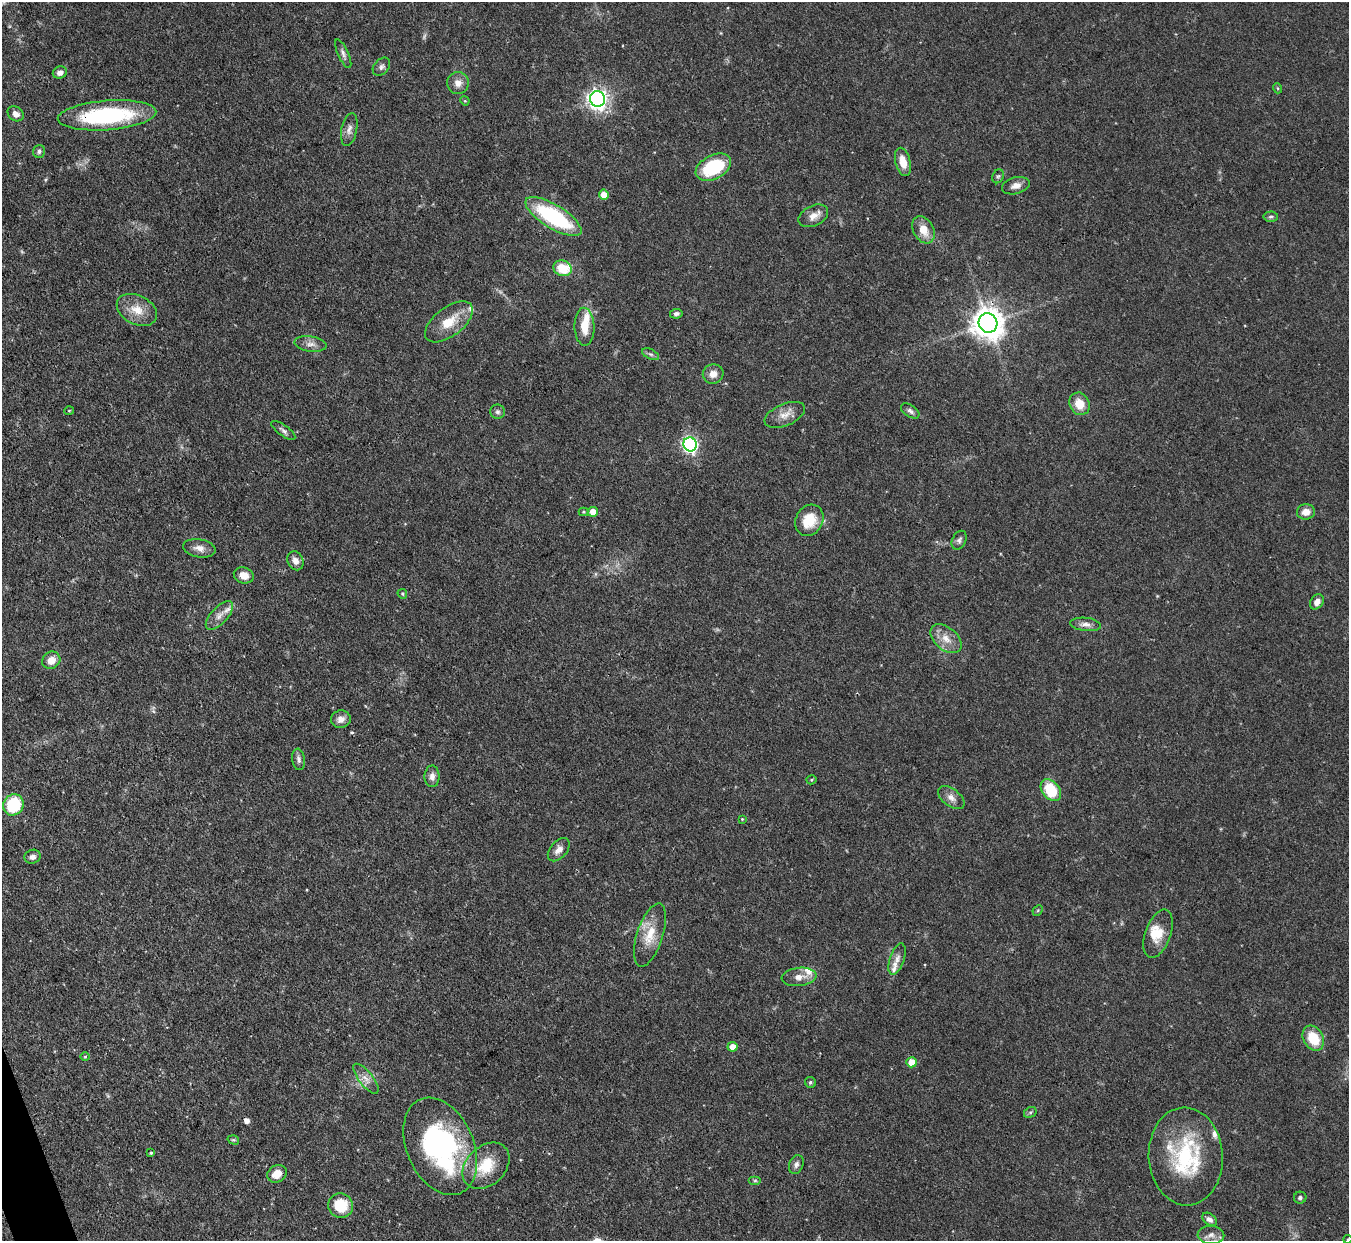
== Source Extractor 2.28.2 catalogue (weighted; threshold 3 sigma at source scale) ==
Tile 7 of 4 x 4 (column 3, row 2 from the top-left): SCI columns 2697-4043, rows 2624-3862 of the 5393 x 5373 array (HDU 1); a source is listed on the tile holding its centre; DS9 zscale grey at full resolution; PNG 1351 x 1243 px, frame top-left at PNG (2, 2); each listed source drawn as its Kron ellipse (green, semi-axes under 4 px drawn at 4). Shown black and unused: <1% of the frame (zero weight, under 3 of 4 exposures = <1% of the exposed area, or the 3 px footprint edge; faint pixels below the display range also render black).
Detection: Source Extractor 2.28.2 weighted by HDU 2 'WHT'; one run over the whole footprint, this tile lists its part. Background 0.0909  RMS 0.0046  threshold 0.0206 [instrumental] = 3 sigma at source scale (4.5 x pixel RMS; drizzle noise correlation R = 1.50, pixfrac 1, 0.05/0.05 arcsec/px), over >= 5 px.
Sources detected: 96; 2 too faint to see at this stretch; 1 cosmic-ray / hot-pixel residue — neither listed nor drawn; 8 inside a brighter listed object's ellipse — not listed separately; the other 85 listed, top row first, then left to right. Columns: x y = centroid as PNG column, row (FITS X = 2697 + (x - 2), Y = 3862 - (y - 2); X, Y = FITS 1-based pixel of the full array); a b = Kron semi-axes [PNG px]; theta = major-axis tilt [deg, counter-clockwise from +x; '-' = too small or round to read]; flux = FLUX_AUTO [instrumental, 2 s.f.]
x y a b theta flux
343 54 16 5 -66 1.9
381 67 10 7 48 1.6
60 73 7 6 - 2.5
458 83 11 11 - 3.6
1277 88 5 3 - 0.46
598 99 8 7 - 250
465 101 5 4 - 0.42
16 114 9 7 -36 2.7
107 115 49 14 4 56
349 129 16 8 78 2.6
39 151 6 6 - 1.2
903 162 14 7 -76 6.3
713 167 19 12 27 30
998 176 7 5 66 0.85
1016 186 14 8 15 3.2
604 195 5 5 - 5.8
813 216 16 10 26 3.9
553 217 32 11 -31 50
1271 217 7 5 3 0.96
923 230 14 10 -60 7.2
562 268 9 7 -18 13
137 310 21 14 -27 8
676 314 6 5 - 1.3
449 322 28 14 37 11
988 323 10 9 - 800
584 327 19 10 -88 8.1
310 344 16 7 -8 3
650 354 9 5 -26 1.1
713 374 10 9 - 4
1079 404 12 9 -62 7.6
69 411 5 4 - 0.53
910 411 10 5 -34 1.6
498 412 7 7 - 1.2
785 415 21 11 23 5.1
283 430 14 5 -36 1.6
690 444 7 6 - 130
584 512 5 4 - 0.57
593 512 5 5 - 5.6
1306 512 9 7 8 4.1
809 520 16 13 61 11
959 540 10 6 64 1.4
199 548 16 9 -10 3.5
295 561 10 7 -65 3.2
244 575 10 8 -16 4.5
402 594 5 4 - 0.6
1317 602 8 6 53 3
219 615 18 8 47 3.8
1086 624 15 6 -6 2.7
946 639 18 11 -41 5.8
51 660 9 8 - 4.7
341 719 10 8 14 3.2
298 759 11 6 -82 1.8
432 776 11 7 89 2.4
811 780 5 4 - 0.61
1051 790 12 8 -51 18
951 798 15 8 -37 3.3
13 805 11 10 - 27
742 819 4 4 - 0.41
559 850 13 8 49 3.1
32 857 8 7 - 2
1038 910 6 4 46 0.61
1158 934 25 12 70 8.7
650 935 33 13 72 11
897 959 16 7 71 3
799 977 17 9 6 4.5
1313 1038 13 10 -60 13
732 1047 5 5 - 4.5
85 1057 5 3 - 0.51
911 1062 5 5 - 9
366 1079 18 7 -51 3.4
810 1082 5 5 - 0.92
1030 1112 7 5 30 0.8
233 1140 6 4 -18 0.63
440 1146 51 33 -67 90
151 1153 4 4 - 0.66
1186 1156 49 37 -87 45
796 1164 10 7 69 1.8
486 1166 27 19 45 16
277 1174 10 8 31 5.5
755 1181 6 4 0 0.71
1300 1198 6 6 - 0.9
341 1205 12 12 - 14
1209 1219 8 5 -38 1.9
1211 1235 13 9 -2 3.3
1348 1239 4 4 - 0.5
Overlapping masked pixels (flux is a lower limit): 2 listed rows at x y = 107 115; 988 323
Isophote crosses this tile's border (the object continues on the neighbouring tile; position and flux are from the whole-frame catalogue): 1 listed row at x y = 1348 1239